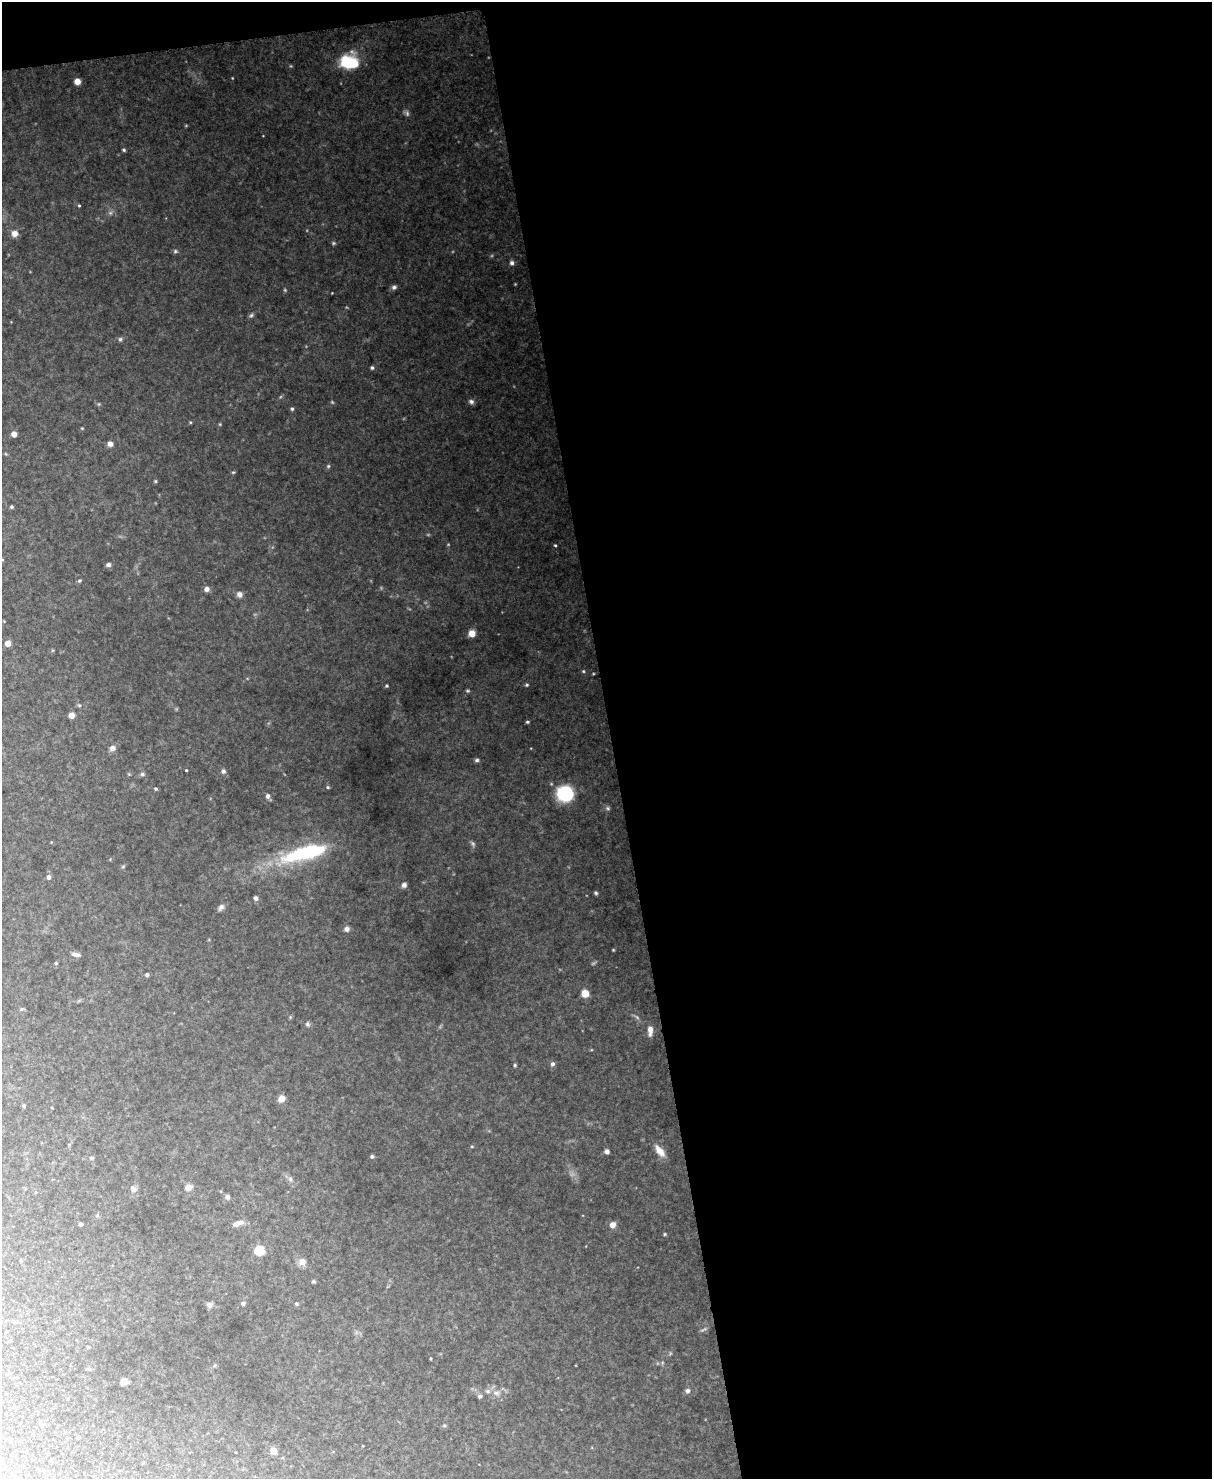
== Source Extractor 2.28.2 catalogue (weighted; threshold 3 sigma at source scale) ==
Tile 4 of 4 x 3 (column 4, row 1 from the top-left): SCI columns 3631-4840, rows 3213-4689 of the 4897 x 4835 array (HDU 1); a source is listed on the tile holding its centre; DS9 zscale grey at full resolution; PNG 1214 x 1481 px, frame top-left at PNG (2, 2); no overlay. Shown black and unused: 51% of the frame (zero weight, under 4 of 8 exposures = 3% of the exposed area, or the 3 px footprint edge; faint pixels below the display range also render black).
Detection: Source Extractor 2.28.2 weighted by HDU 2 'WHT'; one run over the whole footprint, this tile lists its part. Background 0.141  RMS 0.0058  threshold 0.0238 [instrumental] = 3 sigma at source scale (4.09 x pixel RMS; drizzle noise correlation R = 1.36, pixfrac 0.8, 0.05/0.05 arcsec/px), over >= 5 px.
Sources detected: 85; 3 too faint to see at this stretch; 1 inside a brighter object's white glare — not listed; the other 81 listed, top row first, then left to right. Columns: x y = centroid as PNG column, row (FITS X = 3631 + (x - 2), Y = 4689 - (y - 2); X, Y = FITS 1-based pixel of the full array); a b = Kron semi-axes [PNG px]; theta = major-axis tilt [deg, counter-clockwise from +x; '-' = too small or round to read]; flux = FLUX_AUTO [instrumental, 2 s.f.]
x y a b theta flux
345 63 12 10 84 15
77 81 5 5 - 3.5
124 150 4 4 - 0.61
79 206 4 3 - 0.46
15 233 8 7 - 2.7
175 251 5 5 - 0.71
512 263 6 6 - 1.3
394 287 7 5 24 1.1
251 315 6 5 - 0.86
120 339 5 5 - 0.89
372 368 5 4 - 0.7
471 401 7 6 - 1.3
292 409 4 4 - 0.69
14 434 5 5 - 2.7
110 444 6 6 - 2.2
328 466 5 4 - 0.6
155 481 6 4 90 0.5
11 507 5 4 - 0.63
555 545 3 3 - 0.45
108 565 6 5 - 1.2
79 581 5 4 - 0.58
206 589 6 5 - 1.6
239 594 7 6 - 1.7
472 633 7 6 - 3.7
8 643 6 6 - 3
583 671 5 3 - 0.45
527 685 4 4 - 0.56
387 686 4 3 - 0.59
71 715 5 5 - 3.3
527 722 4 3 - 0.64
112 748 7 6 - 1.7
477 760 6 5 - 0.85
186 770 2 2 - 0.42
223 771 6 5 - 1.1
142 774 5 5 - 0.83
328 787 4 4 - 0.54
156 789 4 3 - 0.51
565 794 9 9 - 45
268 796 6 5 - 1.2
607 808 6 4 -70 0.73
307 852 58 14 16 43
49 877 6 5 - 1.2
404 885 6 6 - 1.5
596 893 5 4 - 0.64
256 898 6 5 - 1.1
221 907 10 6 46 1.5
347 929 6 6 - 1.6
76 954 11 4 -11 1.4
147 974 5 4 - 0.74
585 993 6 6 - 5.5
307 1024 5 5 - 0.83
650 1030 11 5 -88 2.8
552 1064 6 5 - 1.1
515 1065 4 4 - 0.54
281 1099 7 6 - 3.1
24 1106 5 4 - 0.57
607 1151 5 5 - 1.3
660 1151 16 8 -50 4
372 1156 5 4 - 0.7
92 1158 5 4 - 0.6
290 1179 6 5 - 0.94
189 1187 5 4 - 6
133 1189 9 6 -72 1.6
227 1197 6 6 - 1.2
238 1223 14 6 19 2.8
81 1224 4 3 - 0.86
612 1225 6 6 - 3.1
665 1234 5 3 - 0.41
259 1251 6 5 - 19
302 1262 8 8 - 2.8
243 1303 5 5 - 0.83
296 1303 4 4 - 0.54
209 1305 7 6 - 1.7
430 1358 3 2 - 0.42
89 1369 5 4 - 0.61
124 1381 5 5 - 4.6
688 1391 6 6 - 1.2
496 1393 7 6 - 1.4
480 1396 6 5 - 0.89
41 1425 5 5 - 0.97
273 1451 8 7 - 2.6